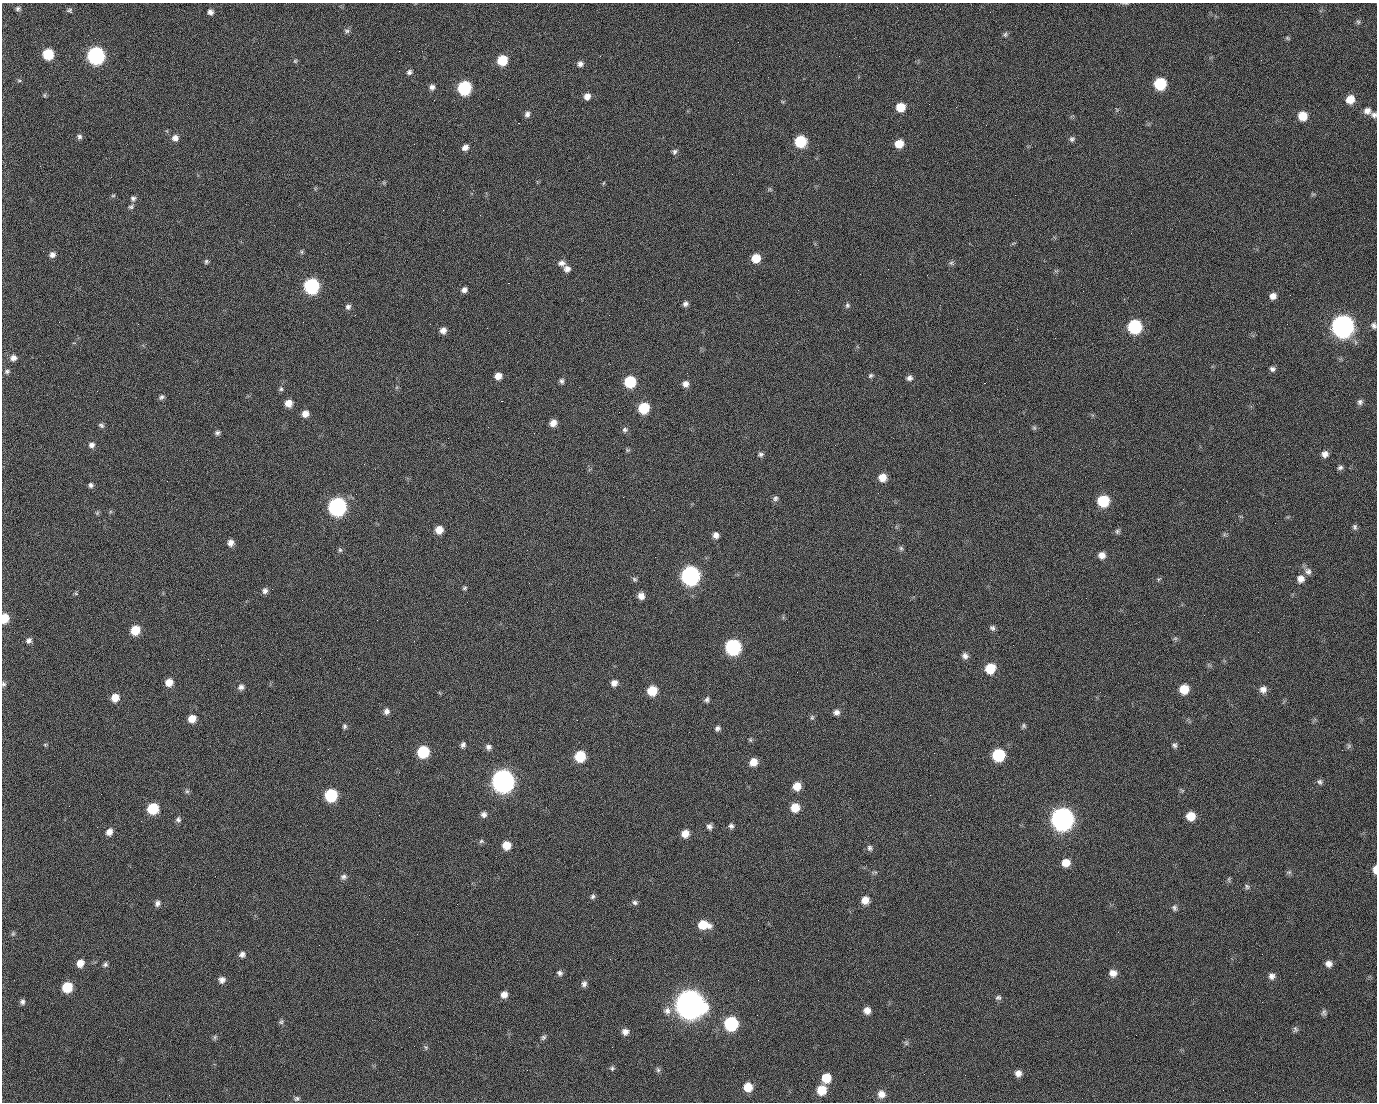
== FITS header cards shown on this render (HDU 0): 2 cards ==
NAXIS1  =                 1375 / length of data axis 1
NAXIS2  =                 1100 / length of data axis 2

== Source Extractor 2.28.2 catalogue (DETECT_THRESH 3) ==
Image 1375 x 1100 px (HDU 0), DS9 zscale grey, 1 PNG px = 1 image px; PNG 1379 x 1104 px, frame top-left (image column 1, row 1100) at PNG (2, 3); no overlay
Background 1450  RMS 28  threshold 85.2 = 3 sigma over >= 5 px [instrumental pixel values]
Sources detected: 233; all 233 listed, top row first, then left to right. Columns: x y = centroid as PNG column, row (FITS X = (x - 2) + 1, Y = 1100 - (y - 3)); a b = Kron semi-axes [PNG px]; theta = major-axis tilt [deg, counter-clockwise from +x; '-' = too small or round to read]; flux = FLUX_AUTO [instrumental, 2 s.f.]
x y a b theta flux
1126 3 6 4 0 2.4e+03
18 9 7 5 19 4.4e+03
70 11 6 4 -41 6.4e+03
210 12 6 6 - 7.3e+03
990 12 2 2 - 1.7e+03
1358 22 7 5 -68 3.9e+03
347 31 8 5 -9 4.8e+03
1005 35 7 6 - 4.2e+03
1288 38 6 5 - 2.9e+03
399 51 2 2 - 2.0e+04
48 54 8 7 - 7.4e+04
96 56 9 9 - 5.1e+05
502 60 8 7 - 5.9e+04
295 61 5 5 - 3.0e+03
580 64 7 6 - 7.6e+03
409 72 7 6 - 5.7e+03
19 81 6 4 -1 2.4e+03
1160 84 8 8 - 1.1e+05
432 87 7 6 - 6.8e+03
464 88 8 8 - 1.8e+05
44 95 6 4 90 2.7e+03
587 96 7 6 - 1.2e+04
498 99 2 2 - 1.1e+03
1350 99 8 8 - 2.6e+04
434 100 2 2 - 3.9e+03
900 107 8 7 - 3.5e+04
1367 111 9 8 - 1.1e+04
527 114 7 6 - 6.4e+03
1374 115 8 6 -17 5.9e+03
1302 116 8 7 - 3.5e+04
518 123 2 2 - 2.4e+04
79 137 7 6 - 5.3e+03
175 138 8 8 - 1.0e+04
1072 139 7 6 - 5.1e+03
800 141 8 8 - 9.2e+04
899 144 8 7 - 3.0e+04
465 148 7 6 - 9.7e+03
674 152 8 6 64 5.0e+03
769 189 6 4 90 2.7e+03
1015 195 2 2 - 6.6e+03
113 196 6 4 1 2.5e+03
133 198 7 7 - 5.6e+03
131 207 7 6 - 4.0e+03
302 252 6 4 -89 3.0e+03
52 255 7 6 - 8.3e+03
756 258 8 7 - 3.2e+04
206 261 6 6 - 3.7e+03
561 263 9 7 6 8.9e+03
951 263 8 5 -35 4.0e+03
567 269 8 7 - 9.5e+03
927 275 2 2 - 9.6e+02
508 283 2 2 - 5.7e+04
311 286 9 8 - 3.2e+05
464 290 7 6 - 7.7e+03
1083 291 2 2 - 3.1e+03
1290 295 2 2 - 1.8e+03
1273 296 7 7 - 1.1e+04
685 304 6 5 - 6.3e+03
847 305 7 6 - 4.1e+03
348 307 7 7 - 5.9e+03
355 315 2 2 - 1.1e+03
59 322 3 2 - 1.5e+03
1287 324 2 2 - 9.9e+02
1374 325 8 6 -62 6.2e+03
1342 326 10 10 - 1.5e+06
1134 327 9 8 - 1.8e+05
443 330 7 7 - 1.0e+04
13 358 9 7 15 1.0e+04
1272 369 7 6 - 5.8e+03
7 371 7 6 - 4.7e+03
871 375 7 5 33 3.9e+03
498 376 7 7 - 1.5e+04
909 378 7 6 - 6.7e+03
562 381 6 5 - 5.2e+03
630 382 8 8 - 9.5e+04
984 383 2 2 - 1.9e+04
685 384 7 7 - 1.0e+04
281 389 6 5 - 3.9e+03
97 391 2 2 - 1.2e+03
161 397 7 6 - 4.9e+03
501 401 3 2 - 5.9e+04
1360 402 8 7 - 6.0e+03
288 403 7 7 - 1.9e+04
644 408 8 8 - 6.9e+04
305 414 7 7 - 1.4e+04
553 423 7 6 - 1.5e+04
101 425 8 6 -27 4.7e+03
1034 428 7 5 -44 3.5e+03
625 430 8 7 - 5.3e+03
217 433 6 5 - 5.0e+03
534 433 2 2 - 8.5e+02
92 445 7 7 - 7.6e+03
627 450 7 5 -21 2.8e+03
760 454 7 6 - 4.7e+03
1325 454 8 7 - 1.0e+04
1340 467 7 5 23 4.9e+03
882 477 8 8 - 2.2e+04
91 485 7 6 - 5.2e+03
623 497 2 2 - 2.9e+03
775 498 8 7 - 5.2e+03
1103 501 8 8 - 9.0e+04
337 507 9 9 - 5.7e+05
97 513 6 5 - 2.8e+03
1275 523 2 2 - 9.1e+02
1355 527 8 6 -88 4.7e+03
439 530 7 7 - 2.1e+04
1117 531 7 6 - 4.4e+03
716 535 7 7 - 9.3e+03
230 543 7 7 - 1.0e+04
901 548 7 6 - 4.1e+03
340 550 6 6 - 3.5e+03
1102 555 7 7 - 1.3e+04
1308 571 10 9 - 9.5e+03
690 576 9 9 - 6.8e+05
634 579 7 6 - 3.8e+03
1300 579 10 9 - 1.3e+04
465 588 6 4 6 3.3e+03
265 591 7 6 - 7.5e+03
76 593 6 5 - 2.5e+03
641 596 7 7 - 1.3e+04
4 618 8 6 84 3.8e+04
27 619 2 2 - 3.7e+03
377 620 2 2 - 1.1e+04
992 628 7 7 - 5.3e+03
135 630 8 7 - 4.1e+04
1175 638 7 4 1 3.1e+03
29 641 7 6 - 6.3e+03
414 641 2 2 - 8.9e+02
733 647 9 9 - 3.2e+05
965 656 8 7 - 8.3e+03
990 669 9 8 - 4.6e+04
169 682 8 7 - 1.9e+04
614 683 8 7 - 1.1e+04
3 684 7 6 - 4.1e+03
241 687 8 7 - 7.7e+03
1184 689 8 8 - 3.7e+04
1263 689 8 8 - 1.1e+04
652 691 8 8 - 4.5e+04
115 698 8 7 - 2.0e+04
707 700 7 5 75 5.0e+03
386 711 8 7 - 7.8e+03
836 712 8 7 - 8.0e+03
812 717 7 5 75 3.8e+03
192 719 8 7 - 2.0e+04
344 726 6 6 - 4.0e+03
1024 726 6 6 - 3.7e+03
717 728 6 6 - 5.5e+03
750 740 6 5 - 2.7e+03
45 745 5 5 - 2.3e+03
463 745 7 5 77 6.0e+03
1175 745 7 6 - 4.8e+03
1349 746 7 5 47 3.8e+03
488 747 7 7 - 6.9e+03
423 752 8 8 - 9.6e+04
934 753 2 2 - 1.5e+03
998 755 8 8 - 1.2e+05
580 756 8 8 - 7.1e+04
753 762 8 7 - 2.0e+04
503 781 10 10 - 1.5e+06
1320 782 8 7 - 5.1e+03
797 786 8 8 - 2.4e+04
187 791 6 6 - 3.8e+03
101 794 2 2 - 2.2e+03
331 795 8 8 - 1.4e+05
930 795 2 2 - 7.5e+03
153 808 8 8 - 7.2e+04
795 808 8 8 - 2.9e+04
1053 808 2 2 - 1.6e+04
484 814 7 7 - 7.4e+03
1191 816 8 8 - 3.0e+04
178 819 7 7 - 5.4e+03
1062 819 10 10 - 1.5e+06
709 826 7 7 - 6.7e+03
731 826 7 6 - 5.5e+03
109 832 8 7 - 1.2e+04
685 834 7 7 - 1.9e+04
481 841 7 5 22 3.7e+03
506 845 7 7 - 2.6e+04
870 848 8 7 - 5.9e+03
1066 863 8 8 - 2.2e+04
1375 870 8 4 -90 1.4e+04
875 872 9 4 -1 3.3e+03
1289 872 8 6 12 3.9e+03
343 877 8 7 - 6.5e+03
1229 879 8 4 90 3.0e+03
1247 887 8 6 -49 4.2e+03
593 896 8 6 57 4.5e+03
865 900 8 8 - 1.8e+04
635 902 7 6 - 4.9e+03
157 903 8 6 76 6.8e+03
457 904 2 2 - 1.2e+03
1174 908 8 6 -64 5.2e+03
703 925 11 8 -9 4.1e+04
1118 932 2 2 - 2.5e+03
13 934 7 5 69 3.5e+03
242 954 8 7 - 7.5e+03
610 959 3 2 - 2.8e+03
80 963 8 7 - 1.7e+04
105 964 6 5 - 4.3e+03
1329 964 8 7 - 1.0e+04
560 973 8 6 -23 5.9e+03
1113 973 8 8 - 1.4e+04
1272 976 8 8 - 8.4e+03
222 980 8 7 - 9.0e+03
758 980 2 2 - 1.8e+03
584 984 8 7 - 6.7e+03
67 987 8 7 - 5.8e+04
504 994 8 7 - 1.2e+04
998 998 8 6 10 5.1e+03
22 1002 7 6 - 5.9e+03
690 1004 12 11 - 3.4e+06
867 1010 8 7 - 1.3e+04
667 1011 11 10 - 1.3e+04
1324 1012 8 7 - 4.9e+03
757 1015 2 2 - 1.2e+03
281 1022 7 6 - 4.0e+03
731 1024 9 8 - 1.9e+05
1295 1029 8 7 - 4.6e+03
625 1032 8 8 - 1.1e+04
215 1037 7 5 48 3.6e+03
543 1037 7 6 - 4.3e+03
906 1043 6 6 - 3.8e+03
426 1047 7 5 -70 3.3e+03
612 1068 6 6 - 3.7e+03
658 1070 8 6 -74 4.2e+03
1018 1073 8 7 - 1.1e+04
924 1074 2 2 - 1.7e+03
826 1078 8 8 - 3.6e+04
748 1087 8 8 - 3.0e+04
821 1090 9 8 - 3.6e+04
881 1094 9 8 - 1.5e+04
169 1095 2 2 - 5.6e+03
297 1098 7 6 - 4.2e+03
At the frame edge (FLAGS 8, measured only in part): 6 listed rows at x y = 1126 3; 1374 115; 1374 325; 4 618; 3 684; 1375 870